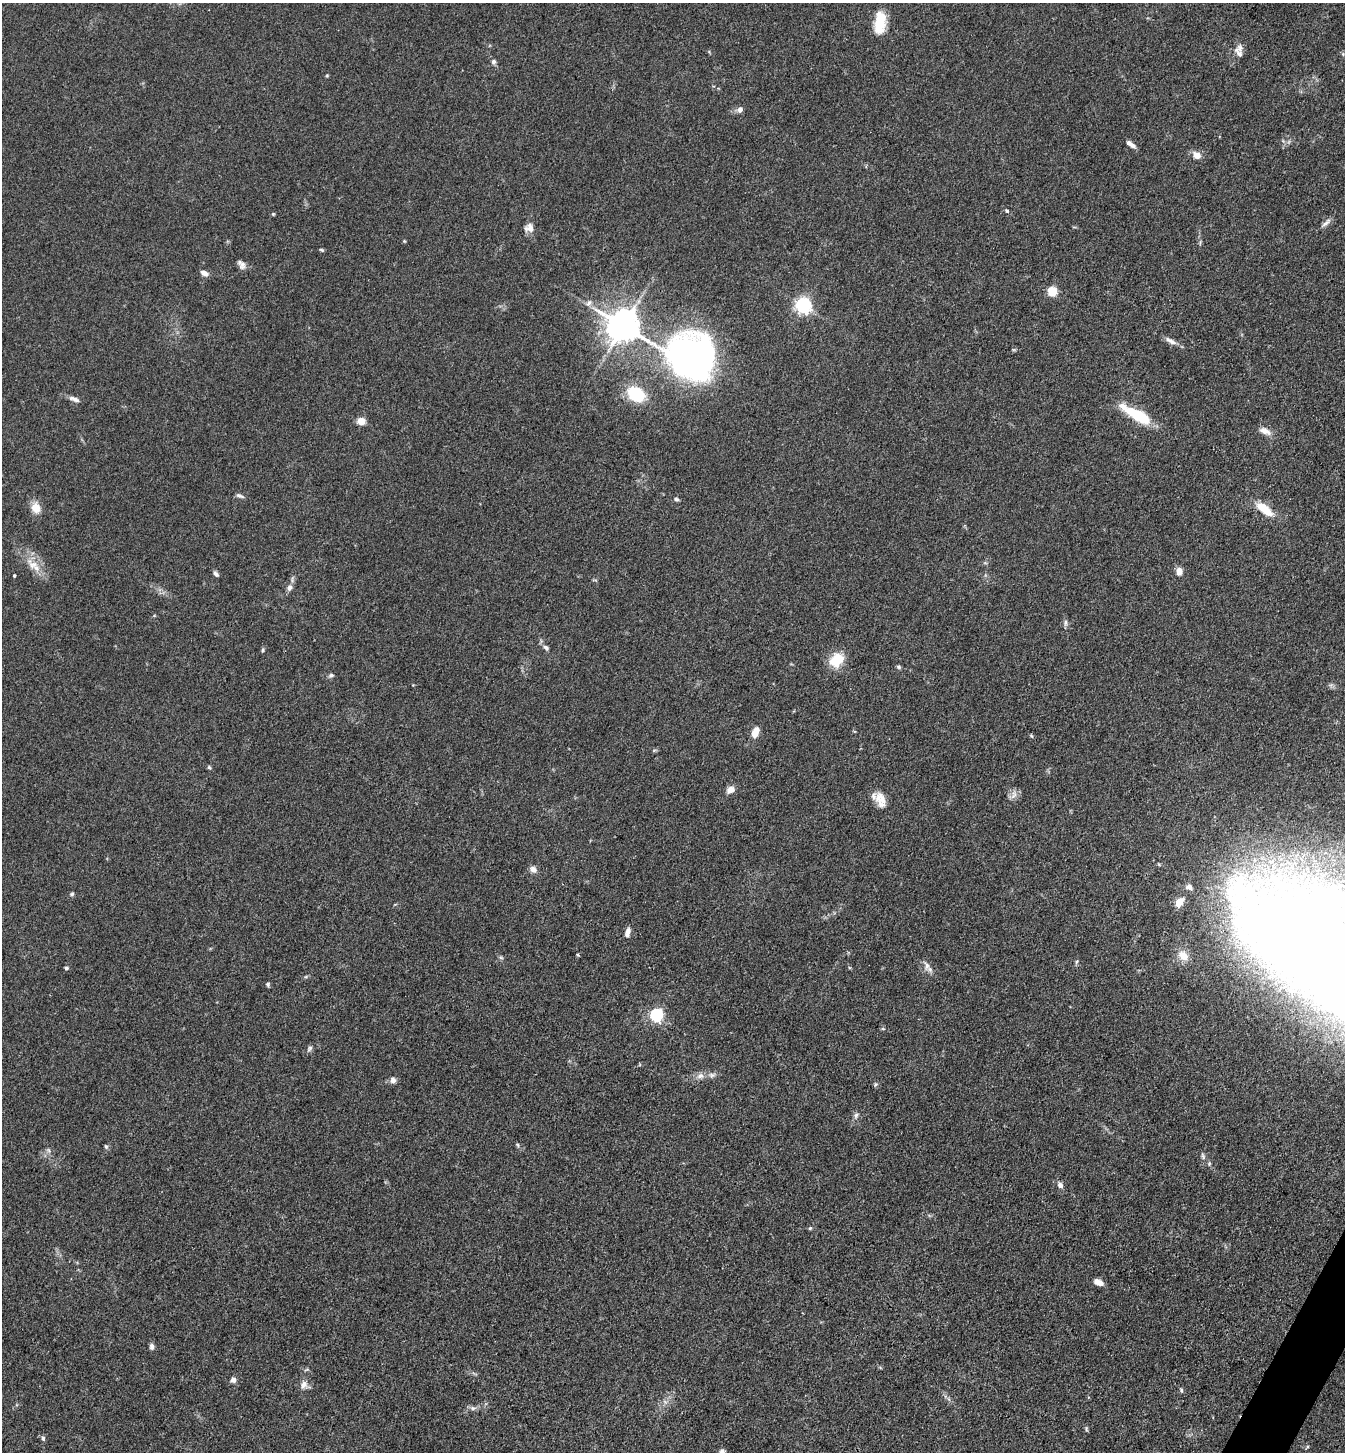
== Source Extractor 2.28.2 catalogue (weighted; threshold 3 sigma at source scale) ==
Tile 6 of 4 x 4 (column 2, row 2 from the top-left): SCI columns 1631-2973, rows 2901-4350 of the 5808 x 5800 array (HDU 1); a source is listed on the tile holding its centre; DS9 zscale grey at full resolution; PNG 1347 x 1454 px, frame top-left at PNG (2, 3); no overlay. Shown black and unused: <1% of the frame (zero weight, under 3 of 4 exposures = <1% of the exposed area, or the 3 px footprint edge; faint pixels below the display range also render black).
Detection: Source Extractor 2.28.2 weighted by HDU 2 'WHT'; one run over the whole footprint, this tile lists its part. Background 0.0794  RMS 0.0061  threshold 0.0276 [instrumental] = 3 sigma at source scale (4.5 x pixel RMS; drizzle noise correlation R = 1.50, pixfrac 1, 0.05/0.05 arcsec/px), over >= 5 px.
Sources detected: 88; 3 inside a brighter object's white glare — not listed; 4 inside a brighter listed object's ellipse — not listed separately; the other 81 listed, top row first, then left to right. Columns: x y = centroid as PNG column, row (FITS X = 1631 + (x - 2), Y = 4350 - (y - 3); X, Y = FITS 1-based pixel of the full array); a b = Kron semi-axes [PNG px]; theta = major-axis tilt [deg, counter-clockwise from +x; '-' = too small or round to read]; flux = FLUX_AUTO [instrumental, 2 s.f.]
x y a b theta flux
880 23 25 12 83 17
1239 48 16 8 39 3.9
494 62 6 6 - 1.8
327 75 5 3 - 0.58
740 109 8 7 - 2.4
1131 144 11 5 -36 3.4
1197 155 10 8 -31 4.6
1007 211 5 4 - 0.94
273 214 4 4 - 0.6
1325 223 16 5 41 2.6
529 228 11 10 - 4.3
404 241 5 3 - 0.53
321 250 6 4 -20 0.77
241 265 13 7 -54 2.9
204 273 8 5 -22 3.7
1052 292 5 5 - 34
589 303 10 7 60 2.5
803 305 6 6 - 200
623 326 9 9 - 1400
1171 341 18 6 -31 3.4
691 356 49 37 -29 280
636 394 14 11 -35 33
74 399 14 5 -21 2.9
1138 415 36 11 -29 25
361 421 8 7 - 5.8
1265 431 16 8 -21 4.6
240 496 12 5 -19 1.6
676 499 6 4 -23 1.2
36 508 13 10 -76 7
1264 509 23 9 -38 12
33 565 23 12 -38 10
1179 571 8 6 78 4.7
216 574 8 4 -45 1.7
14 576 3 3 - 0.86
289 588 8 6 66 2.6
1065 623 9 4 90 1.4
546 648 9 6 -45 1.9
262 650 6 4 88 0.83
836 660 17 13 40 15
898 667 6 5 - 0.97
331 675 7 5 13 1.5
755 732 12 7 70 6.8
1031 736 6 4 -67 0.76
209 767 6 4 -53 0.93
730 790 9 7 26 4.6
881 799 19 12 -47 8
533 869 9 8 - 2.9
72 894 7 5 17 1.1
628 932 11 5 76 3.2
1303 947 237 81 -38 1000
578 955 4 4 - 0.64
1183 955 13 10 -44 7.2
501 958 6 4 -20 0.91
1076 962 6 4 70 0.88
927 966 14 8 -88 3.6
66 968 5 5 - 0.93
268 984 5 5 - 1.1
656 1015 6 6 - 110
310 1048 8 6 52 1.6
712 1075 10 7 10 2.4
700 1076 10 8 19 3.2
393 1080 8 7 - 2.4
875 1084 6 5 - 1
856 1115 7 6 - 1.7
517 1145 6 4 -46 0.88
106 1146 6 4 -63 1
48 1150 7 4 -70 1.1
1203 1156 10 5 -72 1.6
1060 1185 9 7 -55 2.4
810 1228 5 5 - 0.8
1098 1282 11 6 -24 4.8
152 1347 8 6 -84 1.9
307 1369 6 4 19 0.77
233 1380 7 7 - 2.2
304 1385 11 10 - 3.7
1181 1390 7 4 -81 1.1
665 1402 7 5 -44 1.6
473 1408 9 6 -7 1.9
1086 1429 8 4 -82 0.86
43 1438 7 5 -71 1.4
722 1451 6 5 - 1.6
Overlapping masked pixels (flux is a lower limit): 1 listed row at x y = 1303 947
Isophote crosses this tile's border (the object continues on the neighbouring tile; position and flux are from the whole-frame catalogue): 2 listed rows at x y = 1303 947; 722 1451